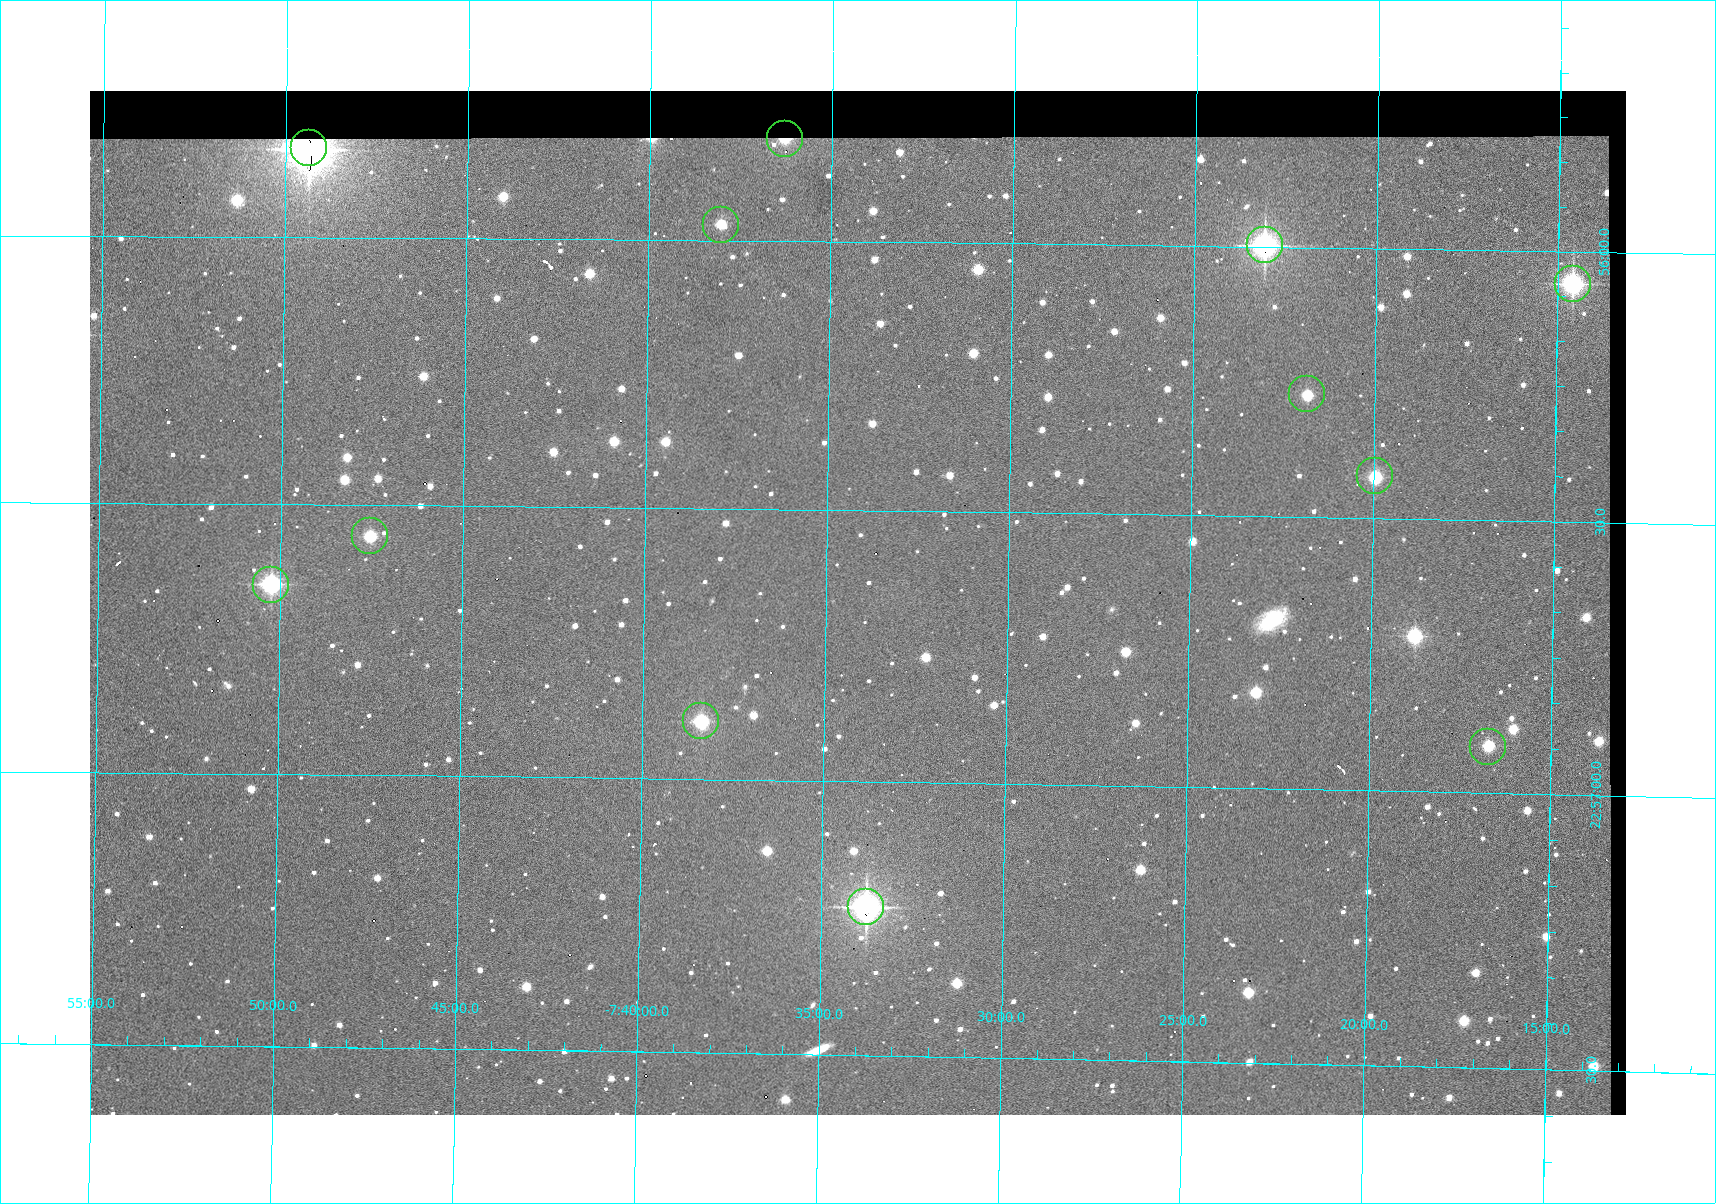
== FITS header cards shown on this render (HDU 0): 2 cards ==
NAXIS1  =                 1536 /fastest changing axis
NAXIS2  =                 1024 /next to fastest changing axis

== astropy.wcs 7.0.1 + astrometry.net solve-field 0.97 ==
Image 1536 x 1024 px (HDU 0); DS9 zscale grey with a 90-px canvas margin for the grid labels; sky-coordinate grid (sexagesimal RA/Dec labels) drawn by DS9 from the SOLVED WCS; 12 Tycho-2 reference stars matched to detected sources circled (green)
Header WCS: none
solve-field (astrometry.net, Tycho-2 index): SOLVED blind (the file carries no WCS)
Solved WCS: RA---TAN-SIP/DEC--TAN-SIP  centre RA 22:56:40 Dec -07:34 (344.17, -7.57 deg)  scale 1.65 arcsec/px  FOV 42.2' x 28.1'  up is -91 deg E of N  parity flipped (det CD > 0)
(file carries no celestial WCS; the grid is the blind solution)
Tycho-2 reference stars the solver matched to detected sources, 12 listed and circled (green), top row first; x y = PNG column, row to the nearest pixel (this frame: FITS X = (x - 90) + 1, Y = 1024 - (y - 91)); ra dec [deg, ICRS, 3 dp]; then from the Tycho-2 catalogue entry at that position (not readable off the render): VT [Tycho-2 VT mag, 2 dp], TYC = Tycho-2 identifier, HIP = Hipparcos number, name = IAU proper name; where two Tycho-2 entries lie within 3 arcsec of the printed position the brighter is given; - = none
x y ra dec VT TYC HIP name
785 139 343.952 -7.605 11.45 5813-60-1 - -
309 148 343.958 -7.823 8.08 5813-175-1 113231 -
721 225 343.993 -7.634 12.58 5813-64-1 - -
1265 245 343.999 -7.385 9.60 5241-730-1 - -
1573 284 344.015 -7.243 10.16 5241-846-1 - -
1307 394 344.068 -7.364 12.32 5241-801-1 - -
1375 476 344.106 -7.332 11.78 5241-786-1 - -
370 536 344.140 -7.792 11.90 5813-158-1 - -
271 585 344.162 -7.837 10.55 5813-181-1 - -
701 721 344.223 -7.639 11.18 5813-80-1 - -
1488 747 344.229 -7.279 12.18 5241-862-1 - -
866 907 344.307 -7.563 9.30 5813-35-1 - -